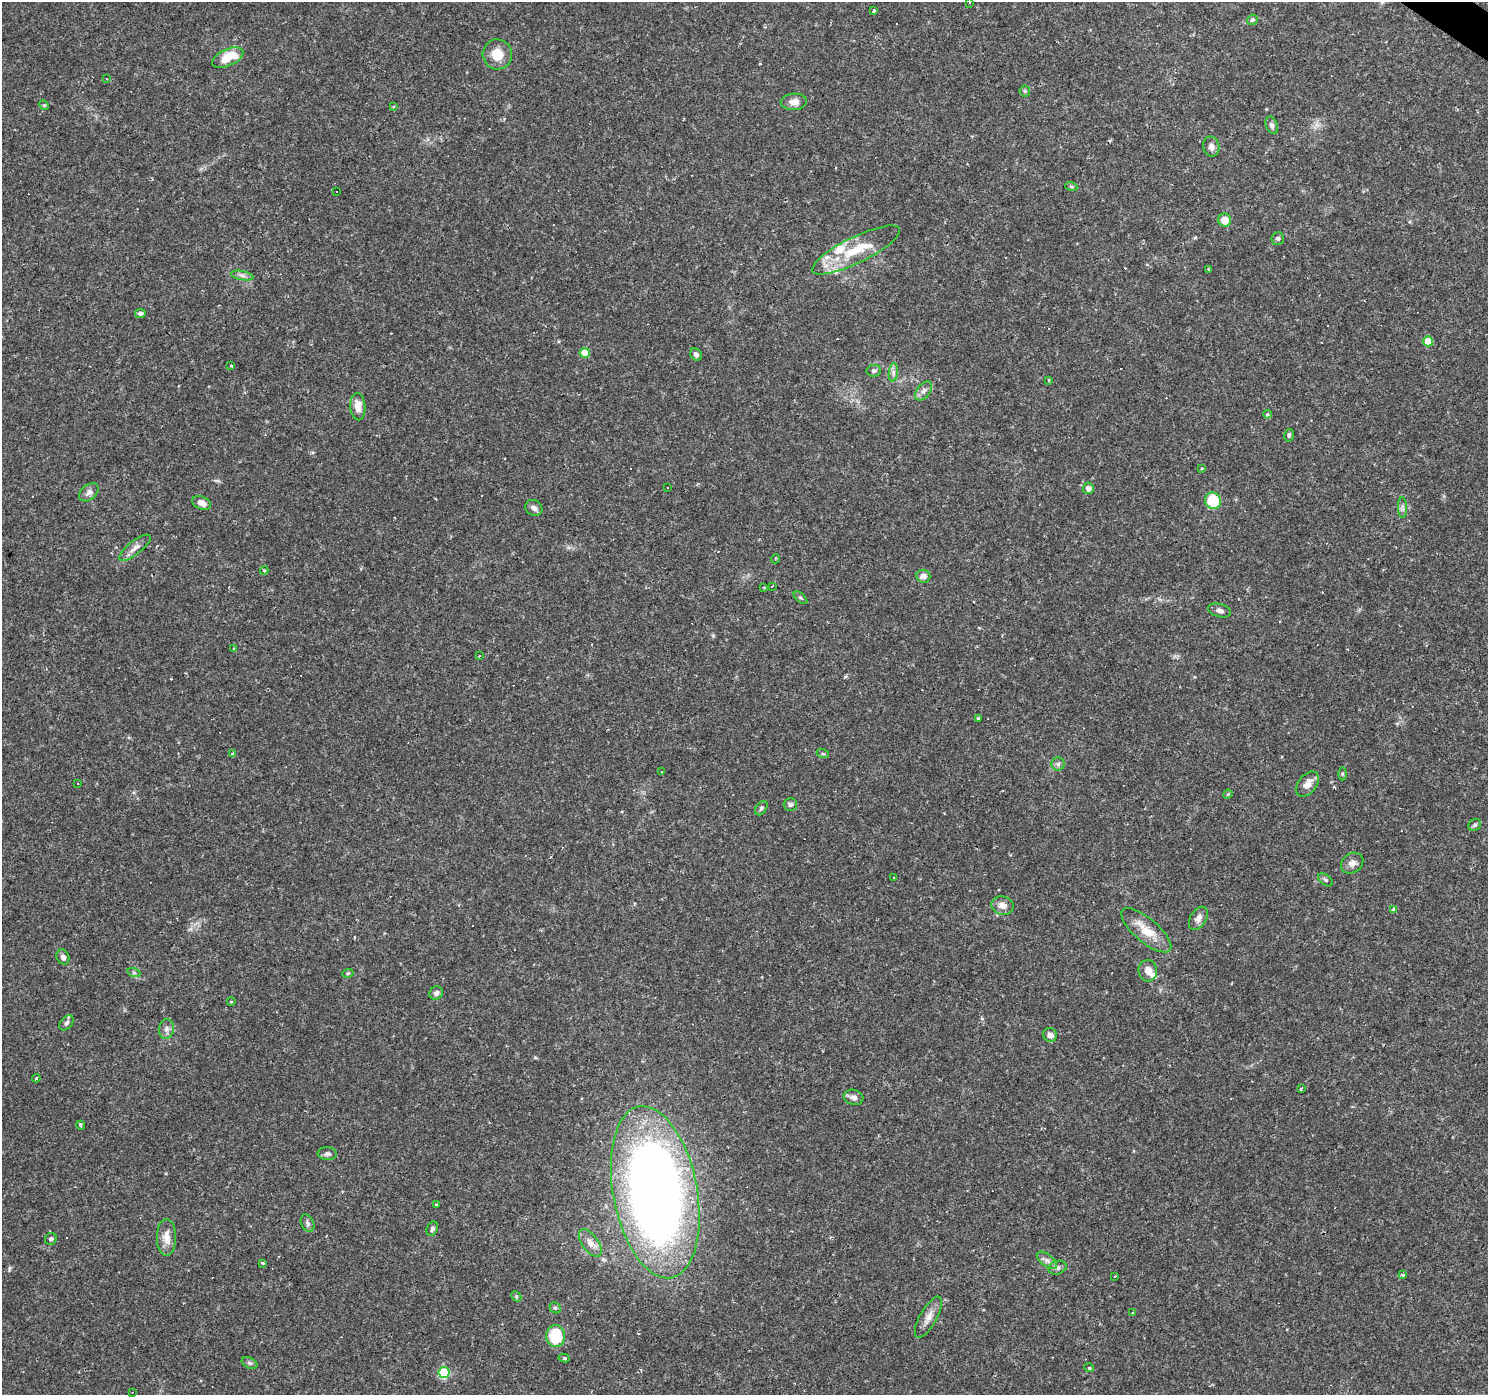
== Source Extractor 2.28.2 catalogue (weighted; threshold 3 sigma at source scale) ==
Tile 10 of 4 x 4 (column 2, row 3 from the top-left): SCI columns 1489-2974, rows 1638-3030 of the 5945 x 5993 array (HDU 1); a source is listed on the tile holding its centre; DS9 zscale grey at full resolution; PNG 1490 x 1397 px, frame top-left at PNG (2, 2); each listed source drawn as its Kron ellipse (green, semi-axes under 4 px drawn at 4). Shown black and unused: <1% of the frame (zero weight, under 2 of 3 exposures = <1% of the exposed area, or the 3 px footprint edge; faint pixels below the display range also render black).
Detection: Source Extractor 2.28.2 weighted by HDU 2 'WHT'; one run over the whole footprint, this tile lists its part. Background 0.0655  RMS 0.0042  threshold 0.0191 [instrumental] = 3 sigma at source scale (4.5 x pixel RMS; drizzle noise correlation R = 1.50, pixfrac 1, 0.0396/0.0396 arcsec/px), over >= 5 px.
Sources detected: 149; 41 cosmic-ray / hot-pixel residue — neither listed nor drawn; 4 inside a brighter listed object's ellipse — not listed separately; the other 104 listed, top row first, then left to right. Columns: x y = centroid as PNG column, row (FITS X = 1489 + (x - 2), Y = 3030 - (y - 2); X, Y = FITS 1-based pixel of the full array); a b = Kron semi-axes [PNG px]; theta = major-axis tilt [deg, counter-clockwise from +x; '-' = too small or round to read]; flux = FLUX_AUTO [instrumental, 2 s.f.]
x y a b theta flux
970 2 3 2 - 0.62
874 11 4 3 - 0.6
1252 20 6 5 - 0.95
497 54 15 14 - 7.3
228 58 17 8 24 9.4
107 79 3 2 - 0.27
1025 91 5 5 - 0.66
794 102 13 8 3 3.3
44 105 5 4 - 0.53
393 107 3 2 - 0.5
1272 125 9 6 -70 1.3
1211 147 10 8 -78 2.1
1071 186 6 4 -20 0.58
336 192 3 3 - 1
1225 220 6 6 - 5.5
1278 238 6 6 - 0.96
856 250 48 13 26 17
1208 269 3 3 - 0.53
242 275 11 4 -11 1.6
140 313 5 4 - 1.4
1428 341 5 5 - 11
585 353 5 5 - 8.9
696 354 6 5 - 1.3
231 366 4 2 - 0.32
874 371 7 5 5 1
893 372 9 4 82 1.3
1048 380 3 3 - 0.54
924 391 11 6 52 1.7
358 407 13 7 -86 4.4
1267 414 4 3 - 0.57
1289 435 6 5 - 0.72
1202 468 4 2 - 0.36
668 487 3 2 - 0.44
1088 488 5 5 - 2
89 492 11 7 40 2.2
1213 501 8 8 - 14
202 503 10 6 -21 3.2
1403 507 10 4 -88 1.1
534 508 9 7 -33 1.8
135 548 19 6 39 2.8
775 559 4 3 - 0.4
264 570 4 4 - 0.53
923 576 7 6 - 2.3
772 586 3 2 - 0.46
764 587 3 3 - 0.42
801 598 8 4 -41 0.66
1220 610 12 6 -15 1.7
234 649 3 2 - 0.56
479 655 3 3 - 1.1
978 718 3 3 - 0.6
233 754 3 3 - 1.5
823 754 6 3 -19 0.5
1058 764 6 6 - 1.1
661 772 3 2 - 0.38
1342 774 6 4 -89 0.56
78 784 2 2 - 0.31
1307 784 14 9 51 3.4
1228 794 5 4 - 0.5
790 805 6 6 - 0.99
761 808 8 5 55 0.89
1475 825 7 5 33 0.86
1352 863 12 9 36 2.5
894 878 3 2 - 0.34
1325 880 8 5 -38 0.87
1003 906 11 9 -16 3.1
1394 909 4 3 - 1.8
1198 918 13 8 57 2.3
1146 930 31 12 -40 9.1
63 957 8 6 -64 1.6
1148 971 10 9 - 3.1
134 973 6 4 -19 0.66
348 973 5 3 - 0.47
436 993 7 6 - 1.4
231 1002 4 3 - 0.39
67 1023 8 5 51 1.1
166 1029 10 7 80 1.8
1050 1035 7 6 - 2.2
36 1078 4 3 - 0.54
1301 1089 4 2 - 0.74
854 1097 10 7 -15 2.2
81 1125 4 3 - 2.5
327 1154 9 6 -4 1.3
655 1192 87 42 -79 390
436 1205 4 2 - 0.28
307 1223 9 6 -65 1.2
432 1229 7 5 64 1.1
166 1237 18 10 90 4.8
51 1239 6 5 - 1
590 1243 16 8 -54 3
1047 1260 12 5 -38 1.8
263 1264 3 3 - 2.6
1057 1268 9 6 17 1.4
1403 1275 4 3 - 0.85
1115 1276 3 2 - 0.63
516 1296 6 4 -47 0.59
555 1308 6 5 - 0.77
1133 1313 4 3 - 0.73
928 1317 23 8 61 3.9
556 1336 11 9 -89 18
564 1358 5 4 - 0.73
250 1363 8 5 -26 0.97
1089 1368 5 3 - 1
444 1373 5 5 - 27
132 1392 3 2 - 0.5
Isophote crosses this tile's border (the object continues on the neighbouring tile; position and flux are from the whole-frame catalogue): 1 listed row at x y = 970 2